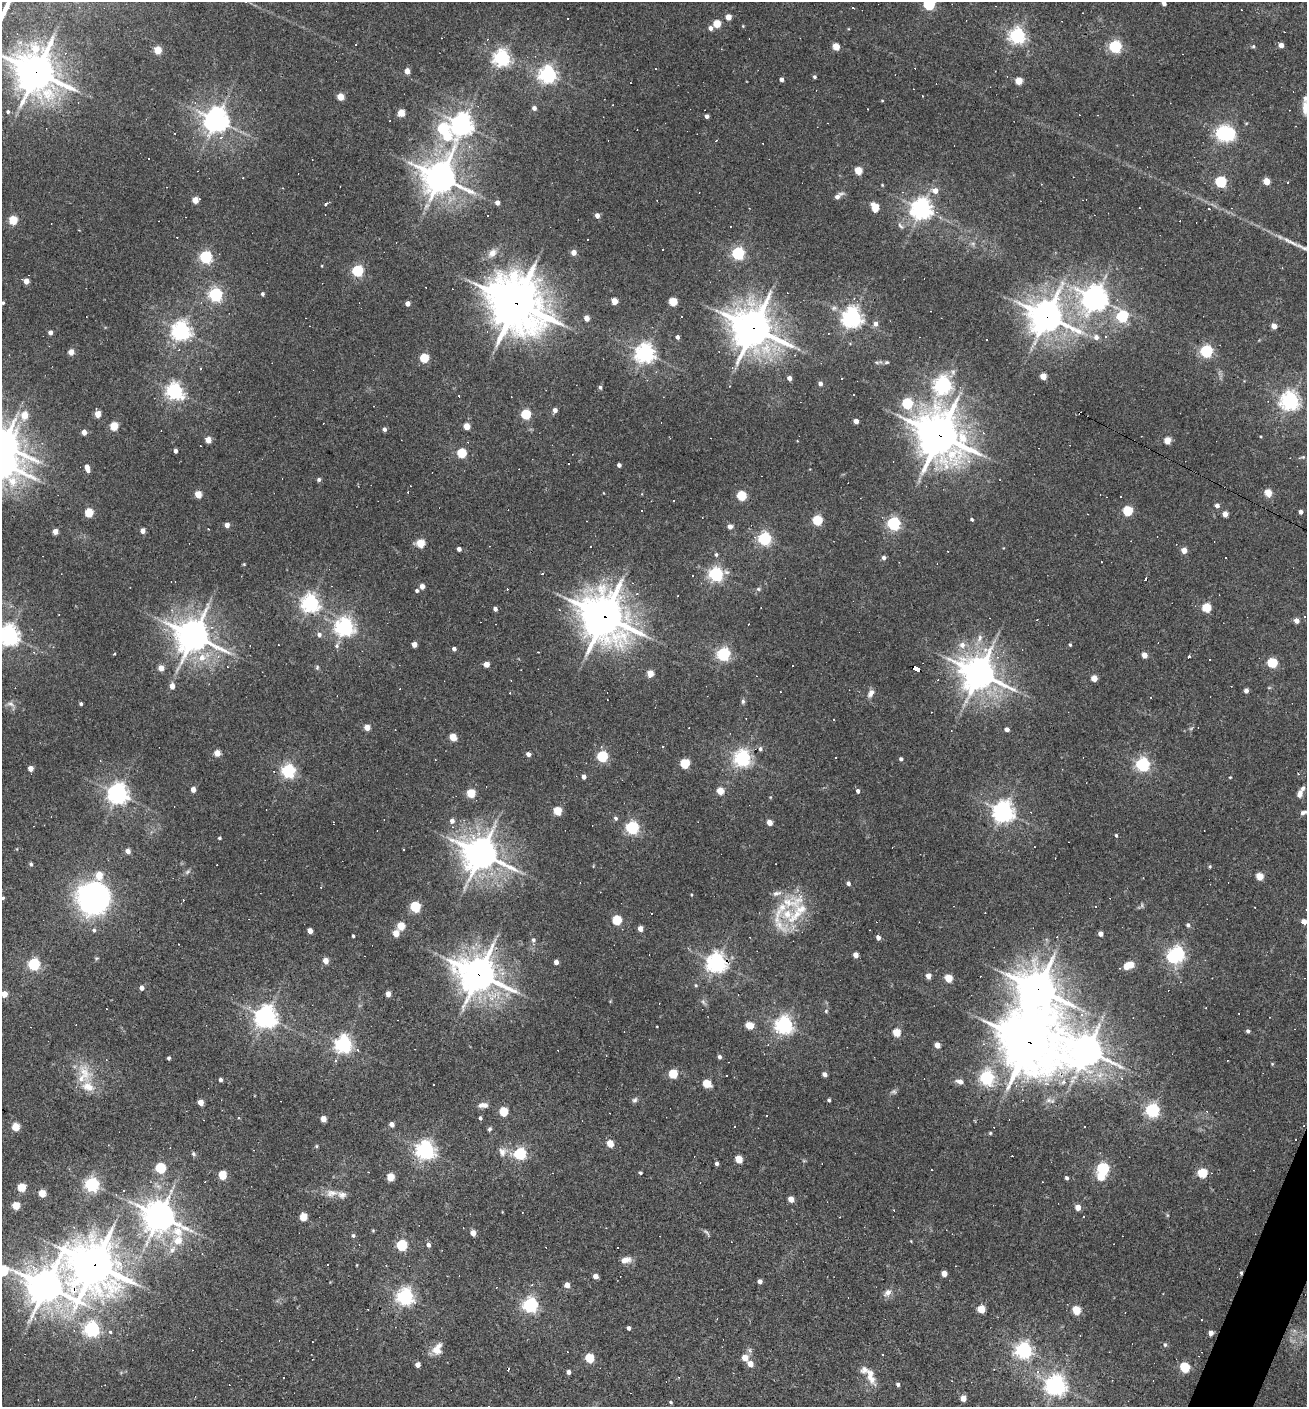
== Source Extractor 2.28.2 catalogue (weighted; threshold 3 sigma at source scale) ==
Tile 6 of 4 x 4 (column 2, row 2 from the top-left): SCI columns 1577-2881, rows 2809-4213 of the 5628 x 5617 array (HDU 1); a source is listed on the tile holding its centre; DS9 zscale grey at full resolution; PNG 1309 x 1409 px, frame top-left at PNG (2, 2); no overlay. Shown black and unused: <1% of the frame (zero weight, under 3 of 4 exposures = <1% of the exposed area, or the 3 px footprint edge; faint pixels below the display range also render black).
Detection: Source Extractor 2.28.2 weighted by HDU 2 'WHT'; one run over the whole footprint, this tile lists its part. Background 0.0388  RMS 0.0052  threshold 0.0232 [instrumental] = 3 sigma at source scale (4.5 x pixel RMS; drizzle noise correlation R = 1.50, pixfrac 1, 0.05/0.05 arcsec/px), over >= 5 px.
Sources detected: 470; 2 too faint to see at this stretch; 6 inside a brighter object's white glare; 81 cosmic-ray / hot-pixel residue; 2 long thin detections or spike segments (spike, bleed or trail) — not listed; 13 inside a brighter listed object's ellipse — not listed separately; the other 366 listed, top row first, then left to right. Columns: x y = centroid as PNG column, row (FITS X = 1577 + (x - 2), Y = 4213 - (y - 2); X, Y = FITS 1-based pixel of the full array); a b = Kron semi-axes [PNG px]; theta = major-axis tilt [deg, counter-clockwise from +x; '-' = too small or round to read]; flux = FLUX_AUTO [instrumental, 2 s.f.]
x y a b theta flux
1164 3 4 4 - 2.1
929 4 5 5 - 57
852 8 3 2 - 0.55
728 17 4 4 - 5.4
568 18 3 3 - 1.8
717 24 5 5 - 15
743 26 5 3 - 0.42
710 28 5 5 - 2.2
1017 36 6 6 - 180
487 39 3 3 - 0.46
1281 45 4 4 - 3.4
836 46 5 4 - 12
1253 46 5 4 - 0.65
1115 47 6 5 - 82
158 50 5 5 - 13
65 53 4 3 - 0.94
502 58 6 6 - 200
407 71 4 4 - 4.7
36 72 17 15 -55 970
548 74 6 6 - 210
814 77 4 4 - 0.92
781 79 4 3 - 2.1
1019 81 5 5 - 11
340 97 5 4 - 11
882 101 4 3 - 0.42
534 108 4 4 - 2.1
1305 108 20 8 90 5.4
8 112 5 5 - 1.2
401 113 5 4 - 11
707 116 4 4 - 1.7
216 120 8 8 - 510
462 124 7 7 - 430
443 128 6 6 - 46
1223 133 6 6 - 120
148 159 3 3 - 3.1
858 171 5 4 - 14
440 177 12 11 - 830
1266 181 5 4 - 9.5
1221 182 5 5 - 53
1287 182 3 2 - 0.6
882 185 4 3 - 0.47
935 191 6 5 - 4.4
838 196 11 5 38 2.8
195 200 5 4 - 8.6
497 202 5 4 - 2.6
327 204 6 3 35 0.99
875 208 6 5 - 13
921 209 7 7 - 350
1209 209 3 2 - 0.47
488 215 3 3 - 1.2
597 216 4 4 - 2.9
13 220 5 5 - 22
900 226 9 5 -45 1.4
662 249 3 2 - 0.7
574 252 4 4 - 4.5
492 253 12 9 44 4.2
738 253 5 5 - 92
206 257 6 5 - 82
358 271 5 5 - 59
26 281 4 4 - 5.4
215 294 6 5 - 110
262 294 4 4 - 1
1095 298 9 9 - 460
614 301 5 4 - 8.6
673 302 5 5 - 20
3 303 4 4 - 0.82
407 303 4 4 - 3.3
516 303 23 19 -47 1500
1047 316 12 11 - 840
1122 316 6 6 - 48
852 317 7 6 - 320
587 318 4 4 - 4.9
876 324 6 5 - 2.5
1274 326 4 4 - 5
753 328 15 14 - 1100
181 331 7 6 - 280
50 332 4 4 - 2.4
677 337 4 3 - 1.5
1096 337 7 6 - 2.6
1206 351 5 5 - 80
71 352 4 4 - 6.1
645 353 7 6 - 280
424 358 5 5 - 26
887 362 6 5 - 0.84
732 368 5 3 - 0.71
200 369 4 2 - 0.37
1043 376 5 4 - 6.7
789 378 4 4 - 3
842 378 2 2 - 0.4
820 383 4 4 - 2
943 385 7 6 - 210
600 387 5 4 - 1.1
174 391 7 6 - 180
1290 401 7 6 - 250
907 403 5 5 - 48
555 410 4 4 - 2.6
98 414 4 4 - 8.5
526 414 5 5 - 35
24 415 6 5 - 10
856 421 4 4 - 3.8
114 426 5 5 - 20
467 426 5 4 - 8.6
384 429 4 4 - 1.6
84 432 4 4 - 3.7
940 435 18 16 -48 1300
208 440 5 4 - 7.5
1167 440 5 4 - 9.1
3 445 13 10 -13 760
175 451 4 4 - 1.9
462 453 5 5 - 30
1303 457 4 4 - 0.63
619 465 4 4 - 1.8
87 467 5 4 - 3.2
319 480 5 4 - 1.1
1268 493 5 4 - 12
198 494 5 4 - 12
741 496 5 5 - 29
674 501 3 3 - 2.3
1217 506 5 4 - 2.1
1128 511 5 5 - 32
1301 512 4 4 - 2
89 513 5 5 - 22
1225 514 4 4 - 5.3
972 519 4 3 - 0.89
817 520 5 5 - 37
893 523 6 5 - 98
227 525 4 4 - 3.7
730 527 5 4 - 3.1
208 529 3 2 - 0.71
55 531 4 4 - 5.3
143 531 4 4 - 4.1
764 539 6 5 - 110
420 543 5 5 - 18
459 549 4 4 - 2.2
1184 550 4 4 - 5.7
716 554 5 4 - 0.9
884 558 5 5 - 1.7
244 564 4 3 - 0.51
716 574 6 5 - 130
693 575 2 2 - 0.39
422 586 4 4 - 3.7
758 589 6 5 - 0.82
417 591 4 4 - 1
310 603 7 6 - 220
1207 608 5 5 - 25
495 609 4 4 - 1.9
59 614 3 2 - 0.46
604 616 22 19 -53 860
1304 616 3 2 - 0.73
1296 621 4 4 - 4.1
344 627 7 6 - 240
8 635 7 7 - 340
319 635 6 5 - 1.8
193 636 12 12 - 710
980 638 11 6 71 2.8
414 644 4 4 - 5
337 645 8 7 - 1.6
962 645 8 8 - 3.3
1070 645 4 3 - 0.76
454 649 4 4 - 1.8
114 654 3 3 - 3.3
724 654 5 5 - 100
1144 655 4 4 - 5.6
1189 656 3 3 - 4.6
202 658 15 11 27 8.4
1210 659 2 2 - 0.44
1272 663 5 5 - 37
487 664 4 4 - 5.6
317 667 6 4 70 0.8
161 668 4 4 - 6.1
916 668 7 4 -29 49
650 673 5 4 - 8.5
979 673 12 11 - 980
1094 678 4 4 - 9.1
172 686 5 4 - 4.1
1269 688 6 3 19 0.55
1246 691 5 4 - 2.1
780 692 2 2 - 0.34
871 693 11 7 58 2.6
743 701 7 5 78 1.1
10 704 12 6 -15 1.9
81 704 3 3 - 1.1
367 727 4 4 - 5.9
1007 729 4 4 - 2.6
453 737 5 4 - 11
760 749 6 5 - 1.3
217 753 4 4 - 7.2
528 754 4 4 - 2.9
602 756 5 5 - 53
742 758 6 6 - 190
901 759 4 4 - 1.3
685 763 5 5 - 29
1143 764 6 5 - 110
30 768 4 4 - 5.6
288 771 6 5 - 120
584 777 4 4 - 2.5
1230 777 3 3 - 0.45
193 789 4 4 - 4.3
720 791 5 4 - 12
858 791 4 4 - 1.7
471 793 5 5 - 20
118 794 7 7 - 350
1300 794 9 6 71 2.6
770 797 4 3 - 0.41
557 811 5 5 - 20
1003 812 7 7 - 350
1304 812 10 5 14 1.9
616 818 5 5 - 1.1
452 821 5 5 - 2.6
770 823 4 4 - 5.8
632 828 6 5 - 95
1116 835 4 3 - 0.74
219 838 4 3 - 0.74
128 851 4 4 - 3
481 854 12 11 - 960
31 864 5 3 - 1.1
1210 867 5 4 - 0.68
187 872 9 4 36 1.2
99 875 10 5 -87 12
1260 876 5 4 - 14
848 883 4 4 - 1.6
92 895 26 21 -11 140
3 898 4 4 - 0.77
792 902 37 18 9 19
415 907 5 5 - 40
1255 907 3 2 - 0.39
617 920 5 5 - 30
1304 922 4 4 - 5.3
1188 925 6 5 - 1.2
401 926 5 5 - 16
780 926 31 10 -49 7.9
640 928 4 4 - 3.9
94 930 5 5 - 1.1
310 931 4 4 - 4.9
396 933 5 4 - 9.4
1100 934 4 4 - 3.4
353 936 3 3 - 0.76
878 937 4 4 - 2.5
533 940 6 5 - 1.2
1177 954 6 5 - 140
856 955 4 4 - 4.3
96 958 6 3 0 0.56
325 961 5 4 - 5.5
556 962 4 4 - 2.6
716 963 7 7 - 290
34 964 5 5 - 78
1131 965 5 5 - 10
479 974 15 13 -19 880
928 976 4 4 - 4.6
948 978 5 4 - 15
696 985 5 4 - 0.63
142 988 4 4 - 2.9
1038 989 18 15 -49 980
4 994 4 4 - 7.2
388 994 4 4 - 4.5
703 1002 8 4 -46 1.2
826 1011 5 5 - 0.69
266 1017 7 7 - 420
749 1025 6 5 - 12
784 1025 6 6 - 220
1248 1031 4 4 - 1.3
896 1032 5 5 - 16
1029 1042 23 20 -32 2300
343 1044 7 6 - 210
937 1045 4 4 - 5.3
358 1050 4 3 - 1.4
1087 1051 12 11 - 850
719 1057 5 4 - 1.3
168 1058 4 3 - 1.1
335 1060 5 4 - 0.86
1272 1064 4 3 - 0.48
84 1073 31 16 -65 14
673 1074 5 5 - 24
824 1074 4 4 - 2.8
986 1078 6 6 - 100
220 1080 4 4 - 1.6
960 1081 9 6 -16 2.4
707 1084 5 5 - 17
434 1085 3 2 - 0.52
894 1091 8 6 -13 1.2
635 1100 8 6 59 1.3
829 1100 4 3 - 0.9
200 1102 4 4 - 6.5
483 1105 13 6 1 3
1152 1110 6 6 - 120
503 1112 5 5 - 24
767 1115 3 3 - 1
480 1118 4 3 - 1.1
323 1119 4 4 - 5.8
392 1124 4 4 - 3.6
734 1126 3 2 - 0.35
16 1127 5 4 - 19
489 1129 6 5 - 0.89
990 1133 4 4 - 0.56
1296 1139 2 2 - 0.49
610 1144 5 4 - 10
316 1146 4 4 - 0.57
425 1150 7 6 - 270
502 1152 13 11 80 3.9
193 1154 7 5 -55 1.1
520 1154 5 5 - 74
739 1159 5 4 - 13
717 1163 4 4 - 1.5
160 1168 5 5 - 42
1103 1169 6 5 - 70
640 1173 4 3 - 0.87
1202 1173 5 5 - 29
222 1175 5 5 - 22
391 1177 5 5 - 13
1067 1178 4 4 - 1
1042 1182 2 2 - 0.32
92 1184 6 5 - 130
21 1187 5 5 - 20
124 1191 3 2 - 0.87
42 1193 5 4 - 13
331 1193 17 9 5 4.7
791 1199 4 4 - 5.7
16 1206 5 5 - 15
1078 1207 4 4 - 5.4
159 1216 13 10 -43 790
303 1217 5 5 - 14
373 1230 5 4 - 0.49
706 1232 12 4 -43 1.1
473 1233 5 4 - 5.4
353 1236 5 4 - 0.98
402 1245 5 5 - 54
428 1245 5 4 - 2
172 1250 13 6 62 2.7
626 1260 13 8 12 3.9
95 1265 20 19 - 1300
328 1265 3 2 - 0.44
357 1265 4 2 - 0.35
3 1271 9 5 -4 40
944 1273 4 4 - 4.9
1241 1273 4 4 - 0.69
595 1276 4 4 - 4
760 1281 4 4 - 2.5
567 1285 4 4 - 4.8
46 1286 13 12 - 1000
888 1293 11 8 42 3
405 1297 6 6 - 210
530 1305 6 6 - 150
981 1309 5 5 - 12
1076 1310 5 5 - 18
717 1319 3 3 - 0.41
1201 1320 2 2 - 0.4
628 1328 4 3 - 1.5
91 1329 6 6 - 160
110 1332 5 5 - 0.7
1211 1333 4 4 - 3.2
1165 1345 6 4 -90 0.88
437 1349 14 11 64 5.5
1023 1350 6 6 - 190
589 1358 5 5 - 25
745 1358 5 5 - 7.3
750 1364 5 4 - 6
417 1365 4 4 - 2.9
1185 1367 5 5 - 35
1038 1371 4 3 - 2.4
568 1372 4 4 - 2.1
870 1376 23 9 -71 6.3
678 1377 3 3 - 0.48
898 1384 4 4 - 1.3
1056 1385 7 7 - 330
963 1398 5 4 - 6.2
671 1402 5 4 - 0.69
Overlapping masked pixels (flux is a lower limit): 16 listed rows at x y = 36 72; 516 303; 1047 316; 753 328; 940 435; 604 616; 193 636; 916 668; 716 963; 479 974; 1038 989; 1029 1042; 1087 1051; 95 1265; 1241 1273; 46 1286
Isophote crosses this tile's border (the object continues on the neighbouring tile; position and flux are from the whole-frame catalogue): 11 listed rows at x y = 1164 3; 929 4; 36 72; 1305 108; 3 303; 3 445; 8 635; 1304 812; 3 898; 4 994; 3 1271